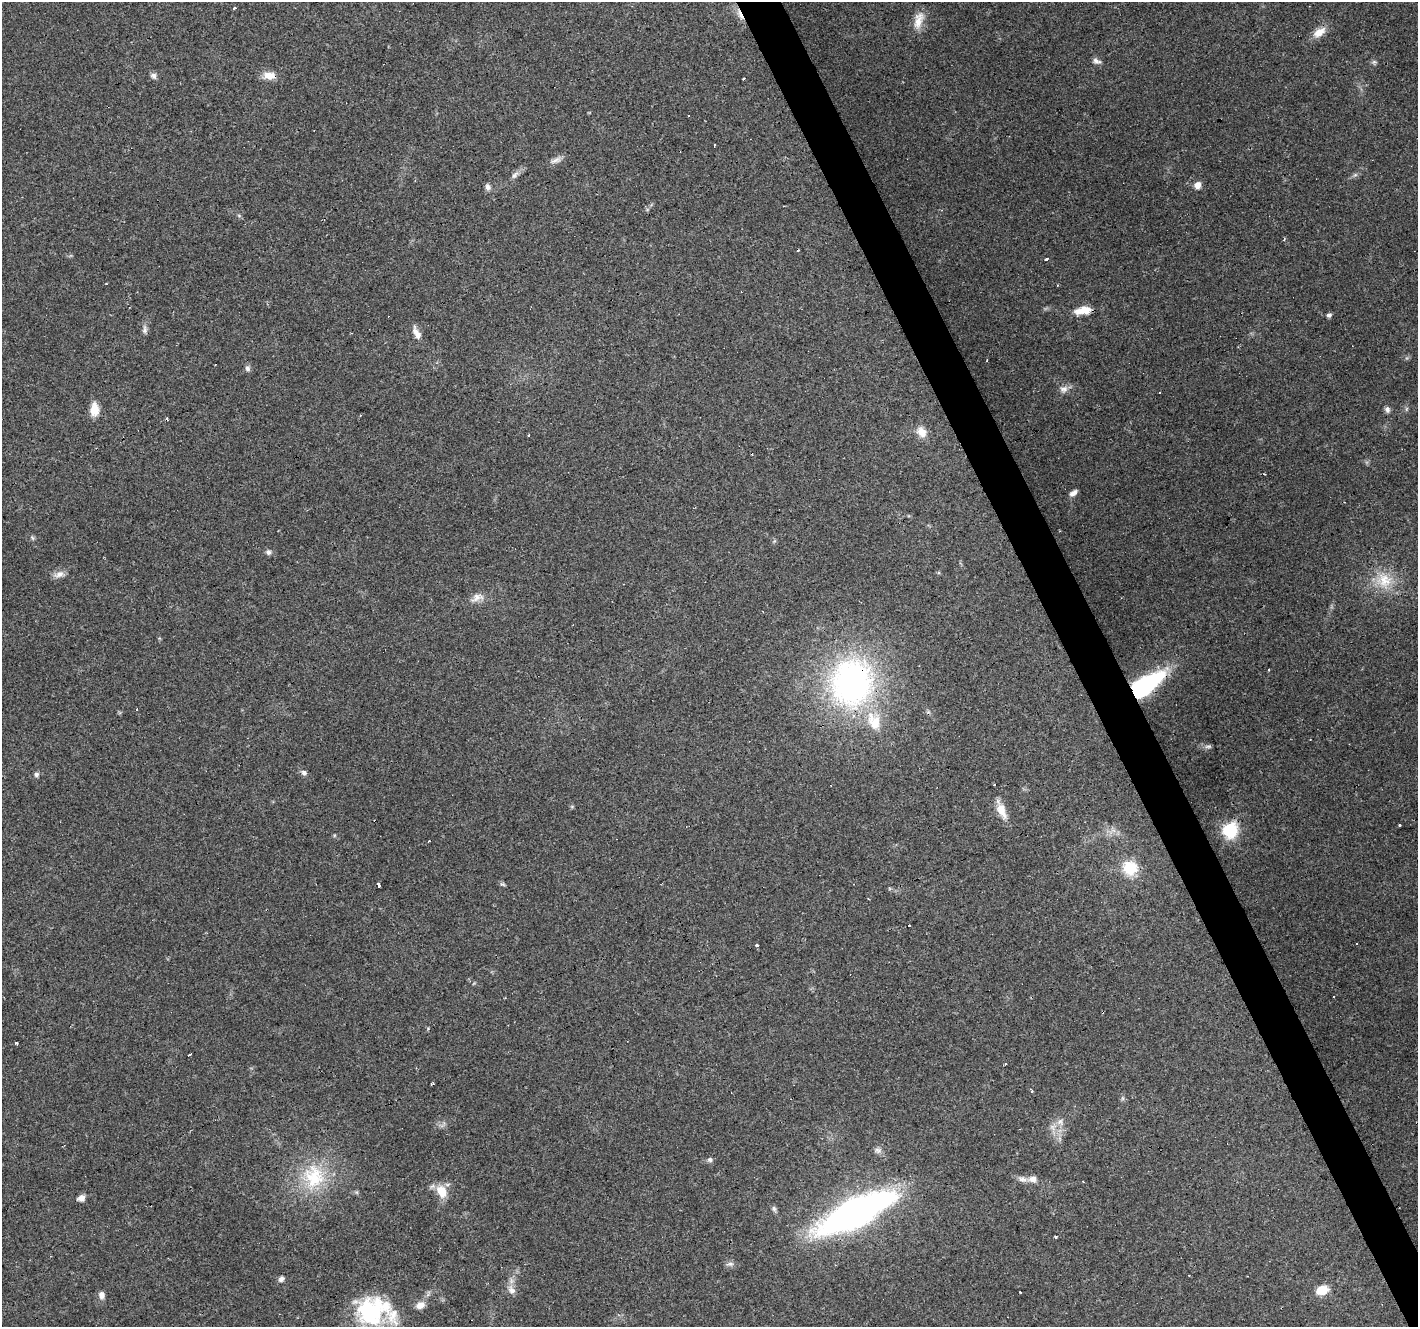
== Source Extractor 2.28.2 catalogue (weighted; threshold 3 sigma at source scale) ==
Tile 6 of 4 x 4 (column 2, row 2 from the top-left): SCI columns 1417-2832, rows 2737-4061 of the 5664 x 5529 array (HDU 1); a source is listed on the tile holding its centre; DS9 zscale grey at full resolution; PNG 1420 x 1329 px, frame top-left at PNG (2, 2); no overlay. Shown black and unused: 3% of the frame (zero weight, under 3 of 4 exposures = <1% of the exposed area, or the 3 px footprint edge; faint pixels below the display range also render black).
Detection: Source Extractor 2.28.2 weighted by HDU 2 'WHT'; one run over the whole footprint, this tile lists its part. Background 0.117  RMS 0.0059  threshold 0.0265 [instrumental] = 3 sigma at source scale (4.5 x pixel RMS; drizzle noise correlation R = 1.50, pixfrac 1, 0.0396/0.0396 arcsec/px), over >= 5 px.
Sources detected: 91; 14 cosmic-ray / hot-pixel residue — not listed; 5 inside a brighter listed object's ellipse — not listed separately; the other 72 listed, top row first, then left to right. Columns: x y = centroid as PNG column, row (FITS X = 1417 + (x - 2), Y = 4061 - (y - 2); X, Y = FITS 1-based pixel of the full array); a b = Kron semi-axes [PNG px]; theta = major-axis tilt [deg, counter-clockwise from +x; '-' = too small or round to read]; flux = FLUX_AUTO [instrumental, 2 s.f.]
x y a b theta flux
234 8 3 3 - 1.1
740 15 17 5 -65 3.9
918 20 25 11 75 7.8
1319 32 16 10 35 6.8
1096 61 11 6 -20 2.2
1374 62 7 5 44 1.2
269 75 13 8 -4 6.8
153 76 8 8 - 2
688 116 2 2 - 0.5
715 145 3 3 - 1.4
556 160 16 7 24 3.1
515 175 13 6 45 2.6
1197 185 7 6 - 4.4
488 187 8 6 -64 2
1284 239 5 3 - 0.65
1046 259 4 3 - 2.7
1083 310 22 9 11 9.2
1329 315 5 5 - 1.8
145 330 12 6 -89 2.2
415 331 16 7 -75 3.5
247 369 9 6 -86 1.9
1064 389 12 9 20 3.3
1160 392 2 2 - 0.59
94 409 17 10 -89 7.3
1387 410 8 6 -48 1.9
922 432 14 11 -58 6
529 435 3 2 - 0.55
1073 493 11 6 33 2.4
32 538 7 4 -87 0.97
268 552 7 7 - 1.7
59 574 14 8 22 3.6
1384 580 24 22 -43 18
477 597 20 10 23 5.2
1269 669 3 2 - 0.85
852 683 64 56 76 160
1144 686 28 12 34 100
1208 746 9 5 10 1.3
304 773 8 7 - 1.8
36 774 7 6 - 1.5
994 785 3 3 - 1.7
1001 811 22 11 -67 7.8
1399 825 3 2 - 1.1
1230 830 7 7 - 120
1130 867 17 16 - 17
378 884 4 3 - 9.5
503 884 8 4 -14 1
909 925 3 2 - 1.3
1357 944 3 2 - 0.85
757 946 3 3 - 11
1333 997 3 3 - 1.1
17 1043 3 3 - 1
190 1054 3 3 - 7.6
1005 1063 3 2 - 0.98
432 1083 4 2 - 0.83
1060 1122 10 8 88 3.3
877 1150 10 6 -29 2.1
710 1160 7 6 - 1.4
314 1177 38 32 -84 39
1033 1179 12 9 0 4
441 1191 17 12 -62 9.8
357 1192 6 4 71 0.75
81 1198 8 7 - 3.1
774 1208 8 5 -63 1.3
855 1213 64 22 26 260
1056 1236 3 3 - 1.4
731 1264 7 6 - 1.6
281 1279 7 6 - 1.8
511 1290 12 9 -46 3.7
1322 1290 11 8 17 9.9
101 1295 9 7 -80 2.9
420 1305 11 9 21 4.2
372 1311 46 37 7 61
Overlapping masked pixels (flux is a lower limit): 3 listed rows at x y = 740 15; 852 683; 1144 686